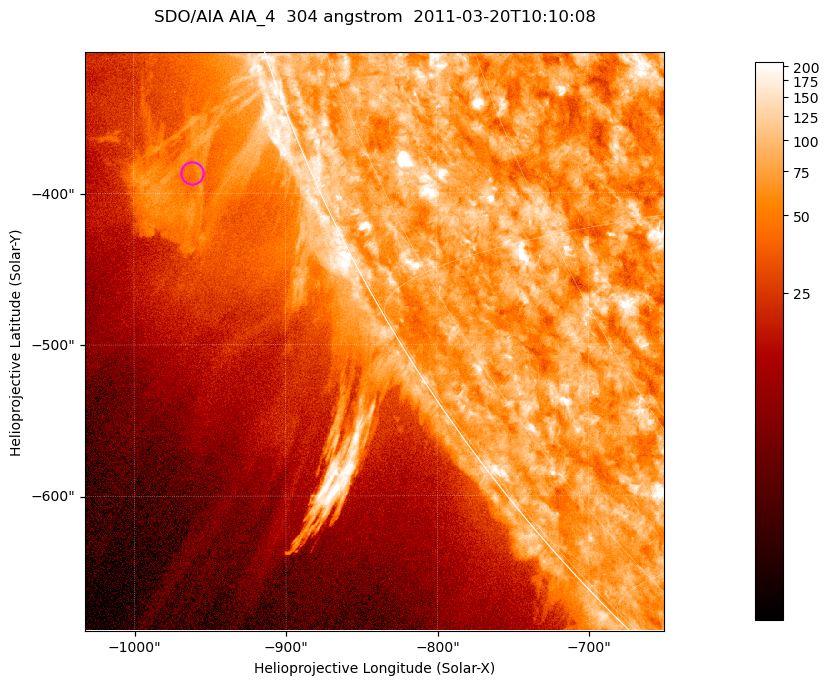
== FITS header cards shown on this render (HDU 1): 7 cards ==
TELESCOP= 'SDO/AIA '           / For AIA: SDO/AIA
INSTRUME= 'AIA_4   '           / For AIA: AIA_ATA1, AIA_ATA2, AIA_ATA3 or AIA_AT
WAVELNTH=                  304 / [angstrom] Wavelength
WAVEUNIT= 'angstrom'           / Wavelength unit: angstrom
DATE-OBS= '2011-03-20T10:10:08.123' / [ISO] Date when observation started; ISO 8
CTYPE1  = 'HPLN-TAN'           / CTYPE1; Typically HPLN
CTYPE2  = 'HPLT-TAN'           / CTYPE2; Typically HPLT

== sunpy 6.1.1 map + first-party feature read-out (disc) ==
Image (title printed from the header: SDO/AIA AIA_4  304 angstrom  2011-03-20T10:10:08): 637 x 637 px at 0.6 arcsec/px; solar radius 964 arcsec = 1606 px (partial field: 2.2% of the solar disc is inside the frame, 43% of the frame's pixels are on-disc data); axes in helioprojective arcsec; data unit not stated in the header (colour bar unlabelled)
Orientation: roll -0.132 deg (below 1 deg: not rotated)
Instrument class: DISC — disc imager (sunpy class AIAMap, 304 A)
Bright regions (active regions / flare kernels): reference = the on-disc median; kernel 5 px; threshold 5 sigma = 115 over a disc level ~74.3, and >= 1.15x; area >= 405 px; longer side >= 8 px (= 4.8 arcsec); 0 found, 0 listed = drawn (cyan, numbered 1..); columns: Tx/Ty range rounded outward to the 2 arcsec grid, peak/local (2 s.f.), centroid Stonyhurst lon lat
Off-limb structures (1.02-1.3 R_sun): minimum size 202 px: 7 found; the strongest spans PA ~110..115 deg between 1.02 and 1.13 R_sun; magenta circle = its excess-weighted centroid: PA ~110 deg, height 1.08 R_sun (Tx ~-962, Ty ~-386 arcsec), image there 1.8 x the reference